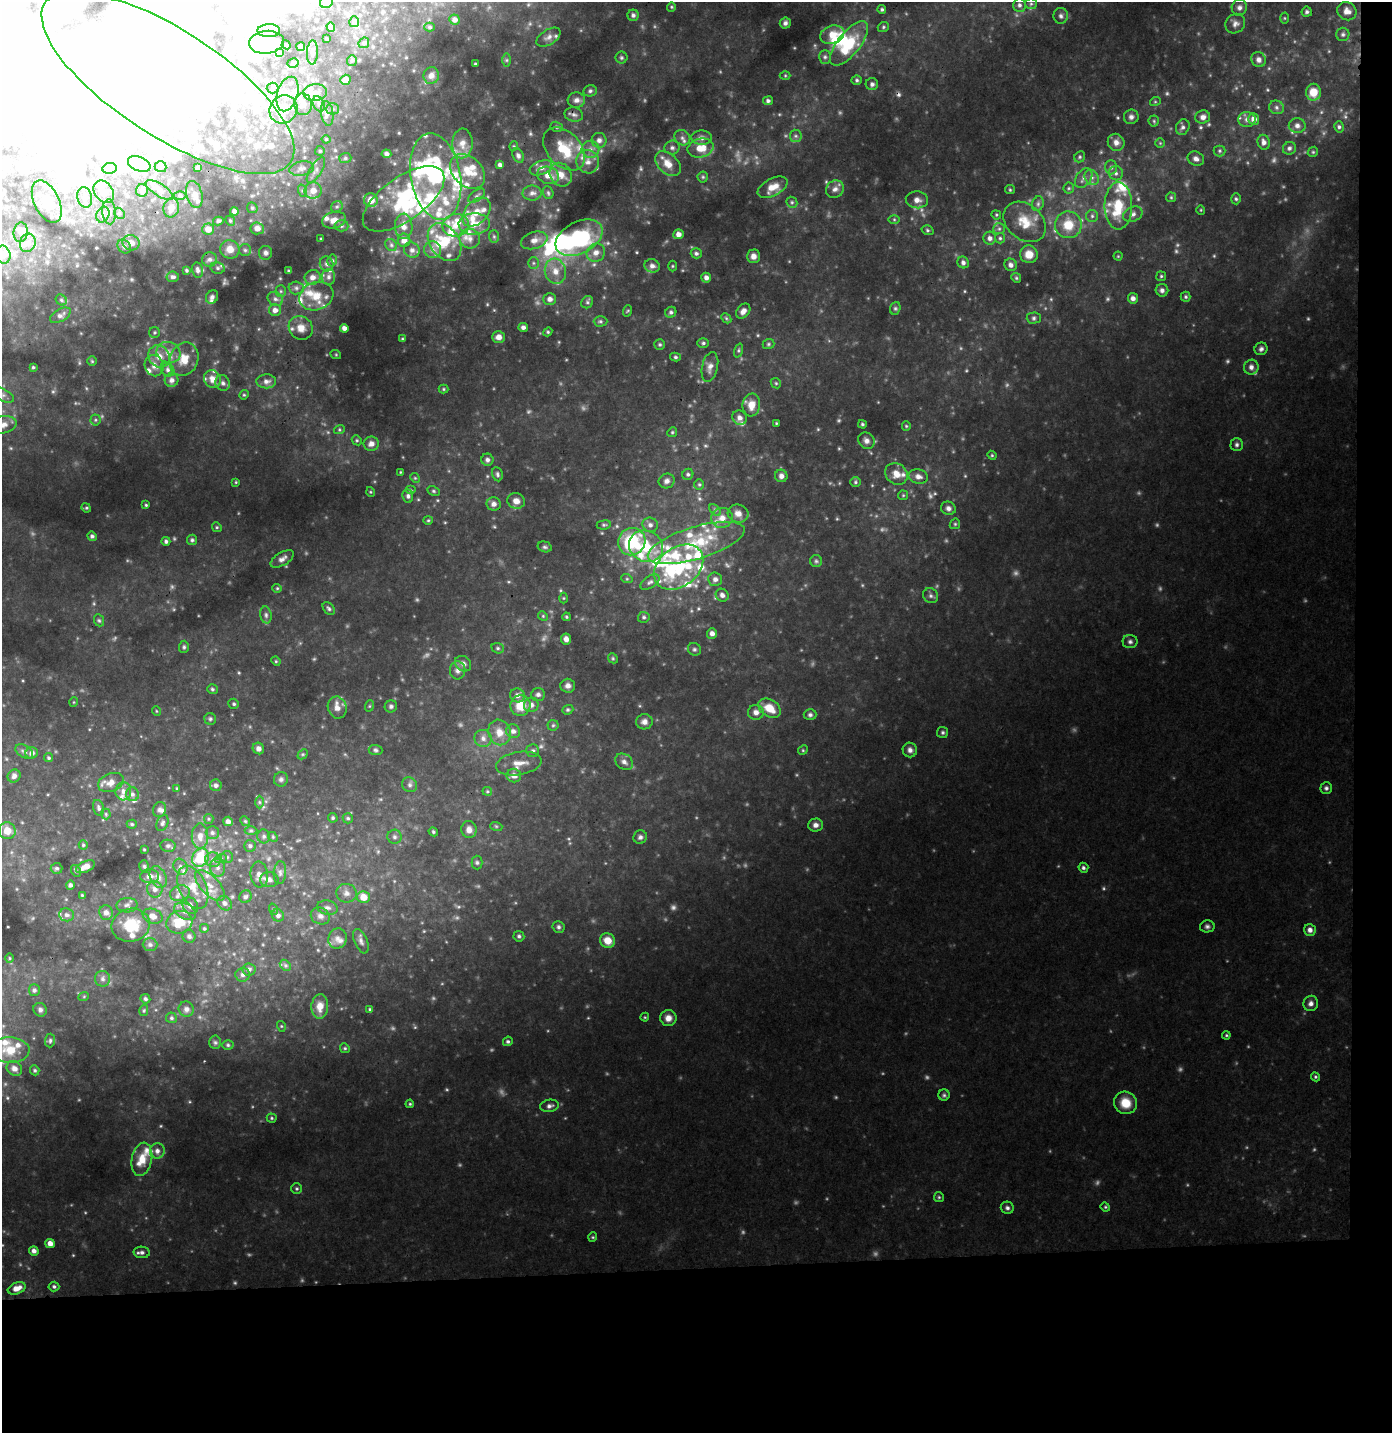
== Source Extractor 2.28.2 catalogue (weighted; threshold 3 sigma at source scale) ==
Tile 9 of 3 x 3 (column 3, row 3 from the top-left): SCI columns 2781-4170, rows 102-1532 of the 4182 x 4496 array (HDU 1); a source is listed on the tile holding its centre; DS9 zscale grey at full resolution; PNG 1394 x 1435 px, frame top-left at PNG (2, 2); each listed source drawn as its Kron ellipse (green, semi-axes under 4 px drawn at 4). Shown black and unused: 14% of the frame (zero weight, under 3 of 4 exposures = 5% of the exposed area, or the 3 px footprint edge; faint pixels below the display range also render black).
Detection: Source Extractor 2.28.2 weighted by HDU 2 'WHT'; one run over the whole footprint, this tile lists its part. Background 0.103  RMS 0.011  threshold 0.048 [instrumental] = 3 sigma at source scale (4.5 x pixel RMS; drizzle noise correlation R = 1.50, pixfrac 1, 0.0396/0.0396 arcsec/px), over >= 5 px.
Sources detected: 698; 29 too faint to see at this stretch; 89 inside a brighter object's white glare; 2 cosmic-ray / hot-pixel residue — neither listed nor drawn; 80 inside a brighter listed object's ellipse — not listed separately; the other 498 listed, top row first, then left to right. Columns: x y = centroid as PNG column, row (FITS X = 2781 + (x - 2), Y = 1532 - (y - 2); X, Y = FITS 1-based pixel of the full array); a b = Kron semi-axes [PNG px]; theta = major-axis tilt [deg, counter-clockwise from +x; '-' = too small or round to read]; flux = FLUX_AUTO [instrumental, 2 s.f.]
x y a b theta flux
326 2 6 6 - 4.6
1031 4 6 5 - 2.1
1019 5 7 6 - 3.5
671 7 5 4 - 1.3
1239 7 8 7 - 4.1
882 9 4 4 - 2
1347 11 10 8 -30 8.2
1307 12 5 5 - 2.4
633 15 5 5 - 3
1061 16 8 7 - 3.6
1284 18 5 3 - 0.97
454 20 5 5 - 5.2
354 22 5 5 - 4.3
785 23 6 5 - 2.8
1235 24 10 9 - 5.4
331 27 5 4 - 2.4
430 27 5 4 - 1.7
883 27 6 5 - 1.7
269 31 11 6 1 4
1343 34 6 6 - 2.6
832 35 12 9 18 13
549 37 13 7 32 5.2
327 39 3 2 - 0.95
266 42 17 11 6 46
364 43 6 5 - 1.8
849 43 27 11 51 46
286 45 4 4 - 1.1
301 47 4 4 - 4.6
279 52 4 3 - 2.3
312 52 12 5 88 3.6
825 57 7 6 - 2.3
621 58 6 6 - 1.9
506 60 6 4 90 1.9
1259 60 8 7 - 4.6
352 61 5 5 - 1.6
293 63 6 4 11 2.2
475 64 3 2 - 1
431 75 8 8 - 4.9
785 75 5 3 - 1.1
345 80 5 4 - 7.4
857 80 5 4 - 1.8
168 83 146 53 -33 1400
872 84 6 6 - 2.8
272 88 6 5 - 2.2
590 91 7 5 13 2.5
1313 92 8 7 - 16
315 93 12 8 5 8.7
287 94 18 10 73 14
576 100 9 7 6 5.4
768 101 5 4 - 2.7
1155 102 5 3 - 1
303 104 11 8 -84 9.7
319 104 8 5 -61 3.3
1277 107 7 6 - 3.1
283 109 14 13 - 21
332 109 6 5 - 2.4
327 113 12 6 -81 5.4
574 115 9 7 -11 4
1131 117 7 7 - 3.7
1203 117 7 6 - 4.8
1247 119 9 7 -1 4.9
1254 119 5 5 - 7.4
1154 121 5 5 - 1.6
1297 126 8 7 - 4.7
557 127 6 5 - 2
1183 127 8 6 65 3.5
1339 127 5 4 - 2.3
796 136 6 5 - 2.6
682 138 8 7 - 4
702 138 10 7 1 5.3
326 139 4 4 - 1.4
599 140 7 7 - 5.6
1116 142 9 8 - 6.4
1264 142 7 6 - 5.1
462 143 15 10 87 12
1160 143 5 5 - 1.3
514 146 5 3 - 0.99
672 148 7 7 - 3.3
701 148 13 9 13 15
1289 148 7 6 - 2.9
564 149 25 17 -47 40
590 149 9 8 - 6.5
320 151 5 5 - 1.8
1220 151 6 5 - 1.9
1313 152 5 4 - 1.4
386 154 5 4 - 2.9
518 155 7 5 -63 3.2
1080 157 6 5 - 1.9
345 158 6 5 - 2
1196 159 8 6 -25 4.3
588 162 12 11 - 10
139 164 12 7 -22 4.6
668 164 15 10 -43 13
500 165 4 3 - 3.3
160 167 6 5 - 1.7
1111 167 7 6 - 3.2
110 168 7 5 7 5.7
198 168 4 3 - 2.1
302 168 12 7 10 5
541 168 12 7 21 6.8
316 170 14 6 58 5.6
468 171 20 14 -44 24
1116 173 7 7 - 3.6
548 175 11 8 -17 11
561 175 12 10 -57 12
436 176 43 25 -80 130
703 177 5 5 - 1.6
1092 177 8 6 -48 4.3
1084 178 11 7 54 5.9
773 187 16 8 28 13
1069 188 6 5 - 1.9
835 189 9 8 - 5.1
142 190 6 6 - 2.8
159 190 16 6 -32 5.2
1010 190 5 4 - 1.3
303 191 6 4 -71 2
313 191 8 8 - 12
104 192 12 9 -53 7.8
532 193 9 7 1 4.7
548 193 7 5 -69 1.9
194 194 14 8 -75 6.2
180 196 6 4 -1 1.8
477 196 10 5 36 2.9
85 197 10 7 -76 6
1171 197 5 5 - 1.5
404 199 47 21 35 73
1236 199 5 4 - 1.7
371 200 7 7 - 12
917 200 11 8 -5 6.9
47 202 22 12 -64 19
792 202 6 5 - 1.7
1038 204 7 5 70 2.7
1118 206 23 14 -89 31
337 207 6 5 - 2.4
171 208 9 8 - 7.3
252 208 6 5 - 1.4
1201 210 5 3 - 0.86
234 211 4 4 - 3.9
109 212 12 6 -86 5.8
476 212 17 11 47 15
119 213 6 4 -46 1.9
1133 214 10 7 22 4.5
103 215 8 6 69 4.1
996 215 5 4 - 1.3
1092 216 6 6 - 2.5
894 219 6 4 -1 1.4
334 220 12 8 15 9.4
218 221 5 3 - 1.9
230 221 5 4 - 1.7
1025 222 23 17 -41 24
474 224 16 10 3 19
456 225 13 11 8 14
1068 225 13 13 - 22
341 226 7 5 -2 2.4
404 226 12 9 -89 9.7
257 228 7 6 - 7.5
208 229 6 5 - 9
999 229 6 5 - 2.1
927 230 6 4 -17 1.7
21 232 10 7 84 4.3
678 234 5 5 - 5.2
494 236 6 5 - 1.7
470 238 10 10 - 7.8
579 238 25 16 27 130
990 238 6 6 - 4.5
1000 238 5 5 - 1.8
321 239 3 2 - 1.1
404 240 6 6 - 7.3
534 240 13 8 17 8.3
445 242 21 14 -55 31
28 243 9 7 72 5.8
131 243 8 7 - 8.4
391 245 6 5 - 2.3
124 247 7 6 - 3
230 249 10 9 - 10
245 250 6 6 - 2.4
412 250 8 7 - 4.4
432 250 8 8 - 5.8
266 253 7 6 - 4.4
596 253 9 8 - 7.9
696 253 5 5 - 2.6
1029 254 9 8 - 12
3 255 9 7 -76 4.5
753 256 7 6 - 5.9
1118 256 4 4 - 1.1
210 259 7 7 - 3.6
332 260 6 4 75 1.8
963 262 6 5 - 3.5
533 263 6 5 - 2.1
327 264 7 6 - 3.1
1011 265 6 6 - 4.6
652 266 8 6 -19 5
672 266 5 3 - 1.2
218 268 7 5 -13 2.6
186 270 4 3 - 1.6
197 270 7 5 -77 3.2
289 271 3 3 - 1.7
555 271 13 10 -75 13
1161 276 5 5 - 1.5
173 277 6 5 - 3.1
312 277 8 7 - 6.4
329 277 8 6 90 3.7
706 278 5 4 - 4.4
1016 278 5 4 - 1.5
296 288 7 6 - 3.2
1162 290 6 6 - 3.5
281 291 5 5 - 1.7
316 296 17 14 20 19
212 297 7 6 - 3
1186 297 5 5 - 1.6
1133 298 5 5 - 4.7
275 299 8 6 -31 3.7
550 299 6 6 - 5.5
61 300 6 5 - 1.7
587 302 6 5 - 2.4
895 308 6 5 - 1.9
275 310 6 6 - 5.6
627 311 6 3 70 1.2
743 311 8 6 49 5.1
671 312 6 5 - 2.6
60 315 11 6 30 4.3
726 318 6 4 -46 1.5
1034 318 7 5 1 2.3
600 321 7 5 1 2.2
523 327 5 4 - 3.8
301 328 12 11 - 11
344 328 4 4 - 5
155 332 5 5 - 1.7
548 332 4 4 - 1.4
498 337 6 6 - 6.3
402 339 4 3 - 1.2
703 343 6 5 - 1.9
768 344 6 5 - 1.7
660 345 5 5 - 1.7
1261 349 6 6 - 3
738 350 7 3 71 1.7
168 352 12 10 -19 9.5
336 355 5 3 - 0.97
159 356 12 10 -53 11
675 357 5 4 - 1.6
184 359 17 14 68 17
92 361 4 4 - 1.2
154 366 11 9 -68 7.2
33 367 4 3 - 1.6
710 367 15 8 78 6.7
1251 367 7 7 - 4.2
168 370 7 6 - 3.3
212 379 9 8 - 9.3
171 380 7 6 - 4.7
266 381 10 7 2 5.6
223 383 8 7 - 3.4
776 383 5 4 - 1.5
444 389 5 4 - 1.3
2 395 13 6 -25 4.1
244 395 5 4 - 1.2
751 405 11 9 81 13
740 418 7 7 - 5.8
95 420 5 5 - 1.7
776 423 3 3 - 0.99
862 424 4 4 - 1.6
3 425 14 8 12 9.6
906 426 5 4 - 1.2
339 430 5 3 - 1.3
672 432 5 4 - 1.3
357 440 5 4 - 1.5
866 441 9 7 -44 4.6
371 444 8 7 - 6.1
1237 445 6 6 - 2.5
992 455 5 4 - 1.2
487 460 6 6 - 3.5
400 472 4 2 - 0.79
497 474 7 5 -80 2.3
688 474 6 5 - 2.2
896 474 12 10 -36 11
781 476 6 6 - 4.7
918 476 10 7 -14 5.5
415 478 5 4 - 1.3
667 481 8 7 - 4
236 482 4 3 - 1
855 482 5 5 - 1.7
699 484 5 5 - 1.6
411 490 5 4 - 1.5
433 491 6 4 -27 1.6
371 492 5 3 - 0.97
903 495 5 5 - 1.2
408 496 7 5 -83 2.6
516 501 9 7 -22 7.4
494 504 7 6 - 5.6
146 505 4 3 - 1.3
86 508 5 4 - 1.3
948 508 7 6 - 3.8
715 510 7 4 -45 2.1
738 513 10 9 - 7.8
722 518 11 10 - 9.4
428 520 4 4 - 1.3
955 524 6 5 - 1.5
604 525 7 4 7 1.8
650 525 8 7 - 4.1
217 527 5 4 - 1.3
92 536 5 4 - 2.5
192 540 5 5 - 2
166 541 4 4 - 2.6
632 542 14 13 - 77
696 543 50 16 17 62
646 546 17 15 -26 38
545 547 7 5 -16 2.1
282 559 13 6 31 4.8
816 561 6 6 - 2.2
679 567 27 19 37 63
627 579 6 3 -18 1.3
715 579 7 6 - 4.5
650 582 11 6 34 3.8
277 588 4 4 - 1.3
722 595 7 6 - 4.6
931 596 8 7 - 3
564 598 5 3 - 0.99
329 608 7 5 -50 2.1
266 615 8 5 -81 2.8
543 616 5 4 - 1.4
566 617 4 3 - 1.2
644 617 6 5 - 2.2
99 620 6 5 - 1.7
712 633 5 5 - 5.1
566 639 5 5 - 4.5
1130 642 7 6 - 3
184 647 6 5 - 1.9
498 648 6 5 - 2
694 649 7 6 - 2.4
613 658 5 4 - 1.3
276 661 5 4 - 1.2
463 664 9 7 -41 4.2
458 670 9 7 90 4.5
568 686 7 7 - 4.7
212 689 5 5 - 1.9
517 695 7 7 - 5.3
538 695 7 6 - 3.3
74 702 5 3 - 0.87
234 704 5 5 - 1.8
520 705 10 10 - 20
531 705 7 7 - 5.5
369 706 6 3 71 1.1
391 706 6 6 - 2.5
337 708 11 9 -72 8.6
770 708 12 8 -34 17
568 710 6 4 20 1.7
156 711 5 3 - 0.87
756 712 8 7 - 5.8
810 715 6 5 - 2.5
210 719 6 6 - 2
644 722 8 7 - 5.3
553 725 5 5 - 1.8
513 731 7 6 - 5.1
499 732 13 11 -71 12
943 732 5 5 - 2
483 738 8 8 - 5.5
258 748 6 5 - 4.6
376 750 7 5 -5 2
803 750 5 4 - 1.2
910 750 7 7 - 4.1
24 751 9 6 -31 3.4
533 751 6 6 - 2.5
32 753 6 5 - 4.3
303 754 6 4 43 1.5
49 758 4 4 - 1.7
624 762 10 7 -35 4.6
519 763 23 11 10 12
514 775 7 6 - 5.6
14 776 7 6 - 3.8
281 779 7 7 - 3
111 782 13 9 20 9.5
216 785 6 5 - 3.4
410 785 8 7 - 3.3
177 788 3 3 - 0.98
1326 788 6 6 - 2.5
123 791 9 8 - 6.8
487 791 5 4 - 1.3
132 794 7 6 - 3.5
259 802 6 4 -89 1.7
98 808 8 5 -75 2.6
160 810 8 6 74 3.1
106 814 5 5 - 1.5
333 818 5 4 - 1.8
348 818 5 5 - 1.9
209 819 5 4 - 1.4
228 821 5 4 - 4.7
245 821 5 4 - 1.4
162 823 8 5 65 2.6
132 824 5 4 - 1.6
815 825 7 6 - 4.6
496 826 6 4 -18 1.4
469 830 8 7 - 6.6
7 831 8 8 - 10
251 831 6 4 0 1.8
433 832 5 4 - 1.7
212 833 6 6 - 3
200 836 12 8 -90 9.3
264 836 7 6 - 2.6
273 837 5 4 - 1.3
394 837 7 7 - 3.1
640 837 7 6 - 3.2
83 845 4 4 - 1.5
168 846 7 6 - 2.8
250 846 6 6 - 2.8
144 849 3 2 - 0.89
227 857 6 6 - 2.1
200 858 9 8 - 45
221 858 6 4 19 1.9
213 860 8 7 - 5.3
477 862 7 5 -89 2.2
144 866 6 4 -74 1.7
85 867 10 5 25 8.6
180 867 8 6 -63 4.3
57 868 6 5 - 2.3
218 868 9 7 -79 4.9
1083 868 5 4 - 2.2
76 871 6 4 -60 1.7
280 873 11 6 86 4.1
259 875 13 8 -84 7.7
150 876 9 7 1 6.2
158 877 11 8 -63 6.7
269 879 9 7 -3 5.8
70 885 4 4 - 2.9
210 885 19 9 -47 14
193 887 23 13 -65 23
155 889 8 7 - 5.7
180 893 10 8 18 6.1
346 893 10 9 - 5.7
82 895 4 4 - 1.2
245 897 6 6 - 2.6
364 897 6 6 - 13
225 903 8 6 -48 4.3
127 905 10 7 2 4.3
190 906 9 7 -56 5.9
327 908 10 7 -11 4.3
273 909 6 3 -72 1.2
185 911 11 7 -29 6.6
106 912 7 7 - 5.3
67 915 7 6 - 4.2
278 915 6 6 - 3.7
153 916 10 7 -21 7.5
320 916 10 8 -21 5.2
179 922 13 11 18 25
131 925 19 16 14 37
1207 926 7 6 - 2.7
558 927 6 6 - 2.3
204 929 5 5 - 1.7
1310 930 6 6 - 5
189 936 6 6 - 2.8
519 936 5 5 - 2.1
337 938 10 9 - 6
607 940 8 7 - 12
361 941 13 6 -68 4.2
150 945 7 6 - 3.1
10 958 5 3 - 1.1
285 965 6 4 -46 2.1
249 970 6 6 - 3.3
243 975 7 7 - 2.7
103 979 8 7 - 3.8
34 990 6 5 - 2.6
84 996 5 3 - 0.94
145 999 5 4 - 2.1
1311 1003 8 7 - 4.6
320 1006 12 8 85 12
186 1009 8 7 - 3.7
370 1009 4 3 - 1.4
40 1010 7 6 - 3.2
144 1010 5 4 - 1.3
645 1017 4 4 - 1
171 1018 5 5 - 2.1
668 1018 8 8 - 7.6
281 1026 5 3 - 1
1226 1035 4 4 - 1.2
50 1040 7 5 87 2.3
508 1041 5 4 - 2
215 1042 7 5 -87 2.2
228 1045 5 5 - 1.6
345 1048 5 4 - 1.6
10 1050 19 13 -2 23
14 1068 8 7 - 5.3
35 1070 5 4 - 1.7
1315 1077 5 4 - 1.4
944 1095 6 5 - 2
1126 1103 11 11 - 18
410 1104 4 3 - 1.2
549 1106 9 6 9 3.6
272 1118 5 4 - 1.5
157 1151 8 7 - 5.3
142 1159 17 10 79 17
297 1189 5 5 - 1.7
939 1197 5 5 - 1.4
1105 1207 5 4 - 1.3
1007 1208 6 6 - 2.8
593 1237 4 4 - 1.2
50 1243 5 4 - 7.2
34 1251 5 4 - 4.2
142 1252 8 5 -4 3.4
54 1287 5 5 - 2.1
17 1288 9 5 21 9.9
Overlapping masked pixels (flux is a lower limit): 1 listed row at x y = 168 83
Isophote crosses this tile's border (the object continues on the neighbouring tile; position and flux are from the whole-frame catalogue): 5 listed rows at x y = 326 2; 168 83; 3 255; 2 395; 3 425